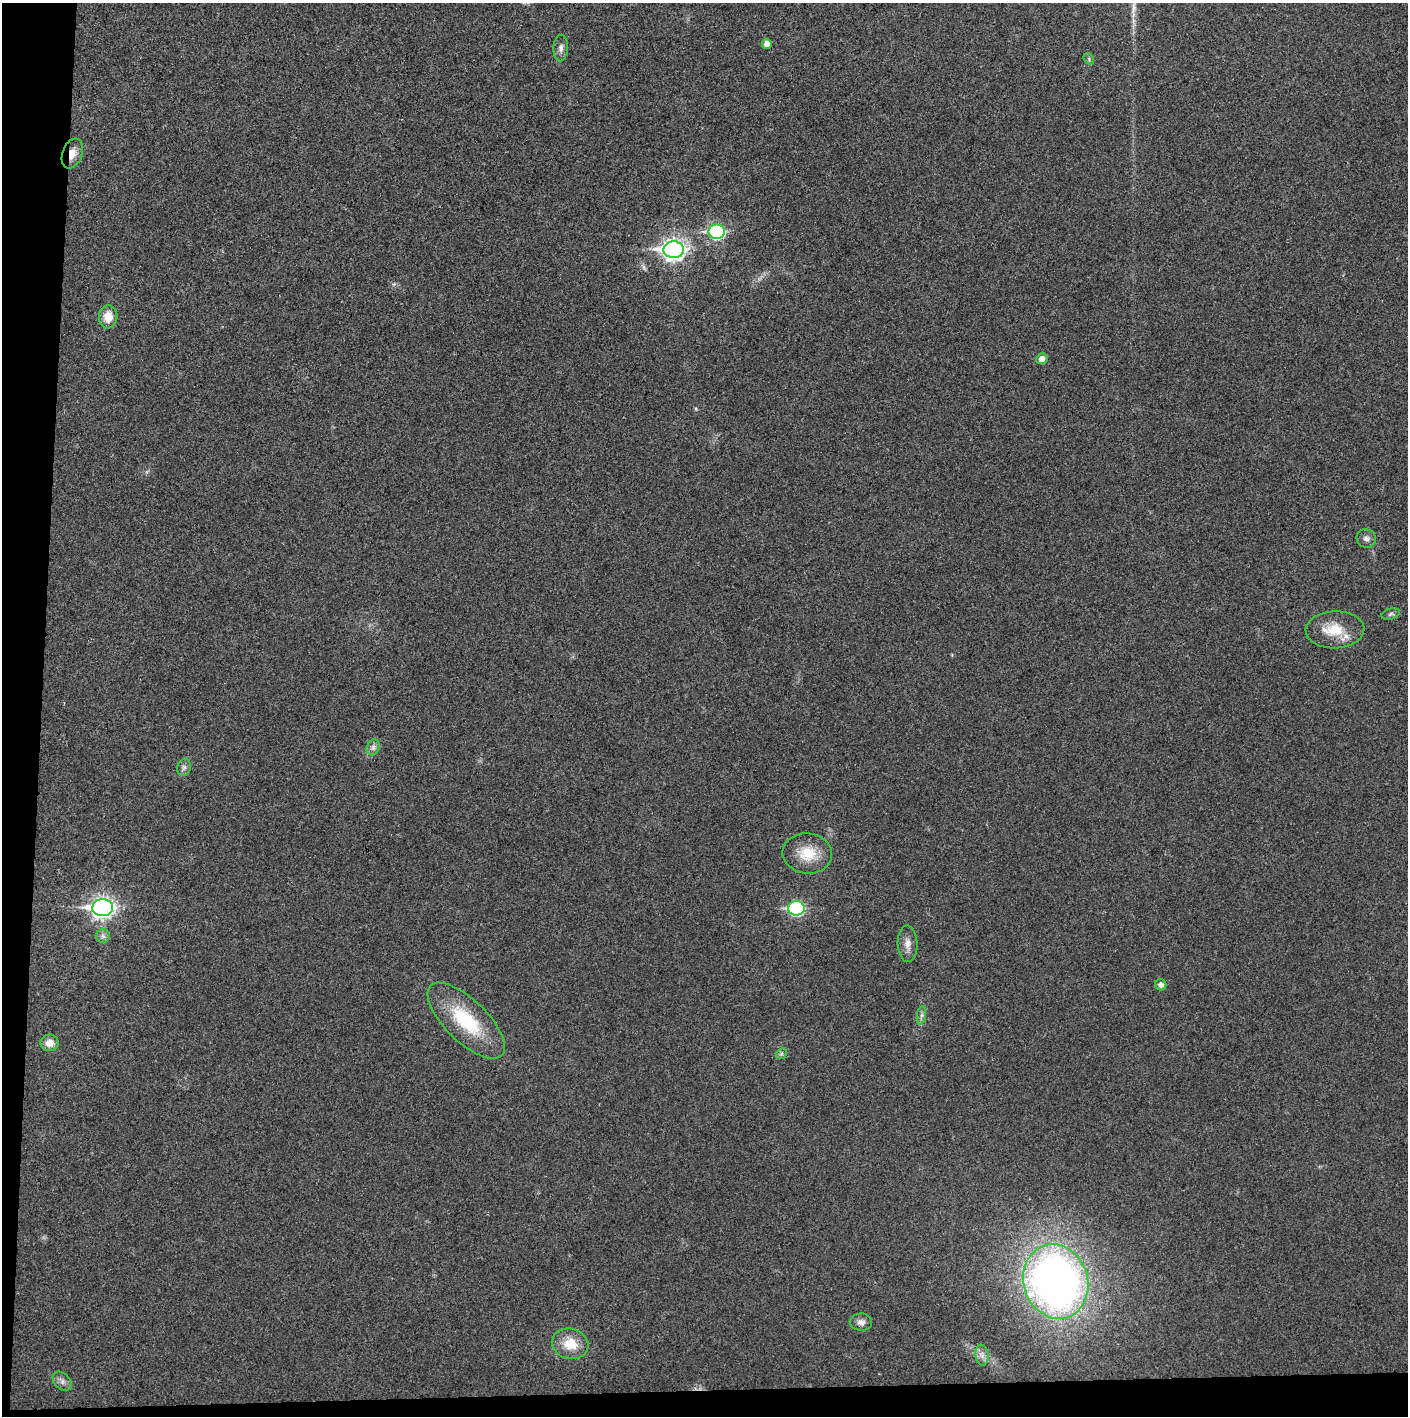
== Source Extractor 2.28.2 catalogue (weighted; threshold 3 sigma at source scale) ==
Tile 7 of 3 x 3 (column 1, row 3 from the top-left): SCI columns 2-1407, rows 1-1414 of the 4224 x 4243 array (HDU 1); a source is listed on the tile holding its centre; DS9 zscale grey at full resolution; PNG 1410 x 1418 px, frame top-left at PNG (2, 3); each listed source drawn as its Kron ellipse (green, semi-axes under 4 px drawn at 4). Shown black and unused: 5% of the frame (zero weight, under 3 of 4 exposures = <1% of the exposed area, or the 3 px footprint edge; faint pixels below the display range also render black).
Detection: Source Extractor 2.28.2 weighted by HDU 2 'WHT'; one run over the whole footprint, this tile lists its part. Background 0.0247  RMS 0.006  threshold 0.0272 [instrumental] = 3 sigma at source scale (4.5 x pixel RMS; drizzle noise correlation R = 1.50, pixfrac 1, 0.05/0.05 arcsec/px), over >= 5 px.
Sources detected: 28; all 28 listed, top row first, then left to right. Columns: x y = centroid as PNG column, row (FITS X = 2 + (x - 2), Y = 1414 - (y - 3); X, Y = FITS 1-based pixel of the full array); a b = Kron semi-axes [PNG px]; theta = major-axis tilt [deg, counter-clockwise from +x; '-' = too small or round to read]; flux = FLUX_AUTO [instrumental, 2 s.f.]
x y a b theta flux
767 44 5 5 - 4.2
561 48 13 7 88 2.9
1089 59 6 4 -51 0.99
72 153 15 9 70 6.5
717 232 8 7 - 110
674 250 10 8 1 360
108 317 12 9 85 8.8
1042 359 5 5 - 3.9
1366 539 10 9 - 2.7
1391 614 9 5 16 1.5
1335 630 29 18 2 18
373 747 8 6 69 2.2
184 767 9 6 76 2.2
807 854 25 20 -6 17
103 908 10 8 0 310
796 908 8 7 - 86
103 936 7 7 - 1.9
908 944 18 10 -88 5.1
1161 985 6 5 - 2.7
921 1015 9 4 81 1.8
466 1021 50 21 -44 41
50 1043 9 8 - 5.7
781 1054 6 4 43 1.2
1056 1282 38 32 -72 420
861 1322 11 8 -2 3.4
570 1344 18 15 -15 14
982 1355 10 6 -82 3
62 1381 11 7 -46 2.8
Overlapping masked pixels (flux is a lower limit): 1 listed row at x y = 72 153